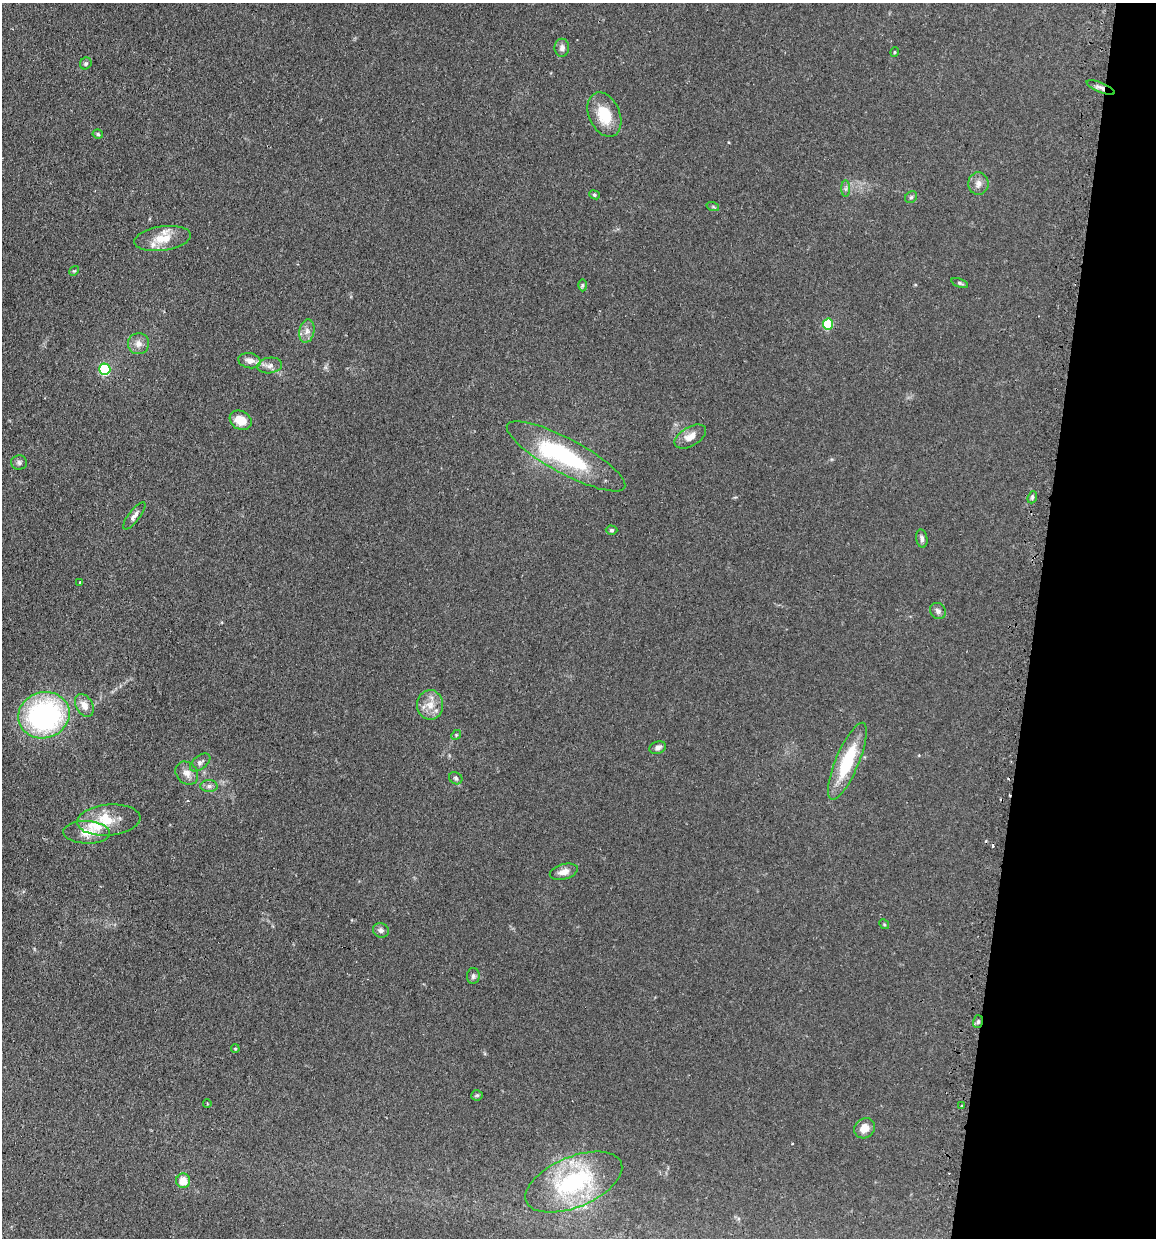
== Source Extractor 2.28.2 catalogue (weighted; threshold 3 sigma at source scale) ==
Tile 8 of 4 x 4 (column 4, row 2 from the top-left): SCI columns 3610-4763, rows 2500-3735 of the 5030 x 5000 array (HDU 1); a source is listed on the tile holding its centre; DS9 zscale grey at full resolution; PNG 1158 x 1240 px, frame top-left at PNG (2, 3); each listed source drawn as its Kron ellipse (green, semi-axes under 4 px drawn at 4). Shown black and unused: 11% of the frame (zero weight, under 2 of 3 exposures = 4% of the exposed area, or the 3 px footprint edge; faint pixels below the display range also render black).
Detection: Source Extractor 2.28.2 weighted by HDU 2 'WHT'; one run over the whole footprint, this tile lists its part. Background 0.107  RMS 0.0075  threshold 0.0339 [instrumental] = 3 sigma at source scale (4.5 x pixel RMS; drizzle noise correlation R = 1.50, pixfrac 1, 0.05/0.05 arcsec/px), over >= 5 px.
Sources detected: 62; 1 inside a brighter object's white glare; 2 cosmic-ray / hot-pixel residue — neither listed nor drawn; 4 inside a brighter listed object's ellipse — not listed separately; the other 55 listed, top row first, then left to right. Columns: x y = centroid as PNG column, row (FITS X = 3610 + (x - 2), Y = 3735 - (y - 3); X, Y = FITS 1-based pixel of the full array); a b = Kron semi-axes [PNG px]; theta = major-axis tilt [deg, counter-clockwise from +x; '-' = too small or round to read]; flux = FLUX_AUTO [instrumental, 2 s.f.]
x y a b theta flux
562 48 9 7 -90 3.1
895 52 4 4 - 0.81
86 63 6 5 - 1.5
1101 88 15 5 -22 3.2
604 115 23 15 -67 21
98 134 5 4 - 1.1
978 184 11 10 - 4.5
846 189 8 4 90 1.6
594 195 5 4 - 1
911 197 6 5 - 1.3
713 207 6 4 -19 1
162 239 28 12 8 14
74 271 5 4 - 0.83
960 283 9 4 -21 1.3
582 285 6 4 90 1.1
828 324 5 5 - 46
307 331 11 7 78 4.1
138 344 10 10 - 5
250 361 11 7 -11 5.2
270 365 12 7 8 4
105 369 5 5 - 76
241 420 11 9 -29 11
690 437 17 9 31 7.6
566 456 66 17 -28 80
19 462 8 7 - 1.9
1032 497 6 4 70 1.2
134 516 16 5 52 3.4
612 530 6 4 0 1.3
922 538 9 5 -81 2.1
80 582 3 3 - 1.3
938 611 8 7 - 2.7
84 705 12 8 -60 6.5
430 705 15 13 -90 9.2
44 715 26 23 18 140
456 735 5 4 - 0.86
658 748 9 6 16 2.4
847 761 41 11 67 39
200 762 12 6 38 2.7
187 773 12 10 -47 5
456 778 7 5 -35 1.4
209 786 8 6 0 2.3
109 820 32 15 5 18
87 832 23 11 -2 10
564 872 14 7 15 5.4
884 924 5 4 - 0.93
381 930 8 7 - 2.3
473 976 8 6 87 2.1
978 1022 6 5 - 1.5
235 1049 4 3 - 0.8
477 1095 5 5 - 1
207 1104 4 3 - 0.72
962 1106 3 3 - 1.2
864 1128 11 9 40 7
183 1181 7 7 - 9.4
574 1182 51 25 22 81
Overlapping masked pixels (flux is a lower limit): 2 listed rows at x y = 1101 88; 978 1022